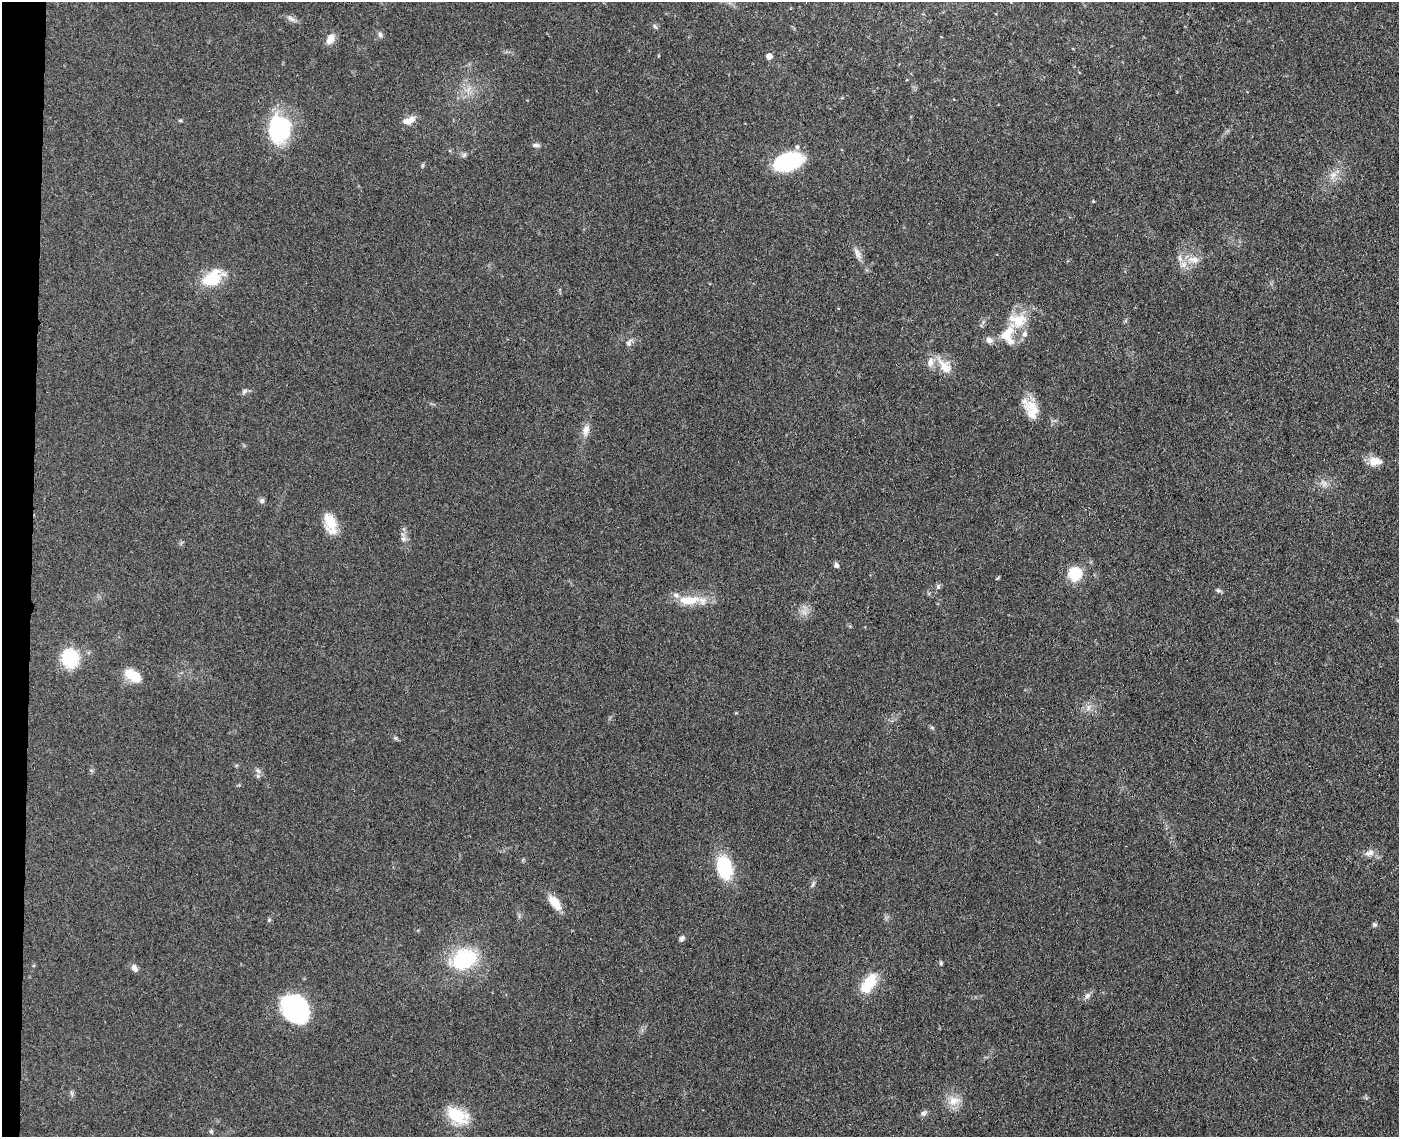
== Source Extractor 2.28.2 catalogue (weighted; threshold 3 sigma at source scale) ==
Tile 7 of 3 x 4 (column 1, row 3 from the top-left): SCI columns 275-1671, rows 1142-2276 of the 4629 x 4554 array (HDU 1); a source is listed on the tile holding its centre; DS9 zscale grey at full resolution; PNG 1401 x 1139 px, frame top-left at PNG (2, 2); no overlay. Shown black and unused: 2% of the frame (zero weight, under 3 of 4 exposures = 5% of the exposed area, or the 3 px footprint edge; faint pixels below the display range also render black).
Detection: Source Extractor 2.28.2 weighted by HDU 2 'WHT'; one run over the whole footprint, this tile lists its part. Background 0.0894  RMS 0.0064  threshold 0.029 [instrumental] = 3 sigma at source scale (4.5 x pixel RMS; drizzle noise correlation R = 1.50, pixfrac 1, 0.05/0.05 arcsec/px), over >= 5 px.
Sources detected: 71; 1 inside a brighter object's white glare — not listed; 10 inside a brighter listed object's ellipse — not listed separately; the other 60 listed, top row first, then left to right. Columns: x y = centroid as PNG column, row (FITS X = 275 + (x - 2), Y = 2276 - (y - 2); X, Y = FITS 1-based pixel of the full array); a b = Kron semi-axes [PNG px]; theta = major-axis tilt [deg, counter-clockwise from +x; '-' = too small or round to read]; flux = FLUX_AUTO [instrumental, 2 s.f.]
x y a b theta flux
291 19 12 5 -33 2.4
655 26 8 4 -56 1.1
380 34 8 6 -86 1.7
330 39 14 9 66 5
769 56 5 5 - 4.7
411 119 10 8 53 4.3
180 120 6 4 -1 0.79
279 129 32 24 83 52
536 145 10 5 -5 1.8
797 147 7 6 - 1.8
464 155 8 4 37 1.2
788 162 22 12 17 77
1333 175 11 7 20 4.1
1093 201 4 3 - 0.58
857 254 17 6 -63 3.7
1194 259 17 9 -3 6.6
212 278 23 14 31 24
1018 321 24 18 -15 16
989 340 9 7 -54 3
1010 341 11 9 -22 4.1
629 343 10 6 59 2.4
945 366 25 14 -50 11
244 391 8 5 23 1.5
1031 405 22 17 30 11
586 430 14 8 72 5.4
1375 461 16 10 2 7.4
1324 483 10 7 -51 2.9
262 501 7 7 - 1.6
330 523 25 12 -74 14
403 539 8 7 - 2.2
836 565 7 6 - 1.8
1075 574 7 6 - 62
998 578 7 2 45 0.59
938 587 8 5 65 1.4
1218 590 7 5 -30 1.3
689 600 31 11 4 15
1398 620 6 4 -16 1
70 658 17 15 -84 31
133 676 22 12 -31 12
1088 707 9 4 81 2
395 738 6 4 -89 0.89
258 771 9 4 -54 1.7
1370 853 13 8 17 3.9
724 867 23 14 -79 35
813 884 11 4 66 1.4
555 902 19 9 -53 9.5
269 920 5 4 - 0.87
1375 924 7 5 -42 1.3
682 938 7 6 - 1.7
463 959 25 19 25 48
941 963 5 5 - 0.91
134 968 9 6 -55 3
870 981 20 15 67 16
1087 996 8 7 - 2.3
295 1009 28 22 -48 84
72 1093 7 4 -70 1.1
954 1101 17 13 25 8.1
924 1113 9 7 23 1.9
457 1115 30 17 -26 20
211 1131 6 5 - 0.99
Isophote crosses this tile's border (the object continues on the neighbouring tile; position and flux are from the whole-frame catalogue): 1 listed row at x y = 1398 620